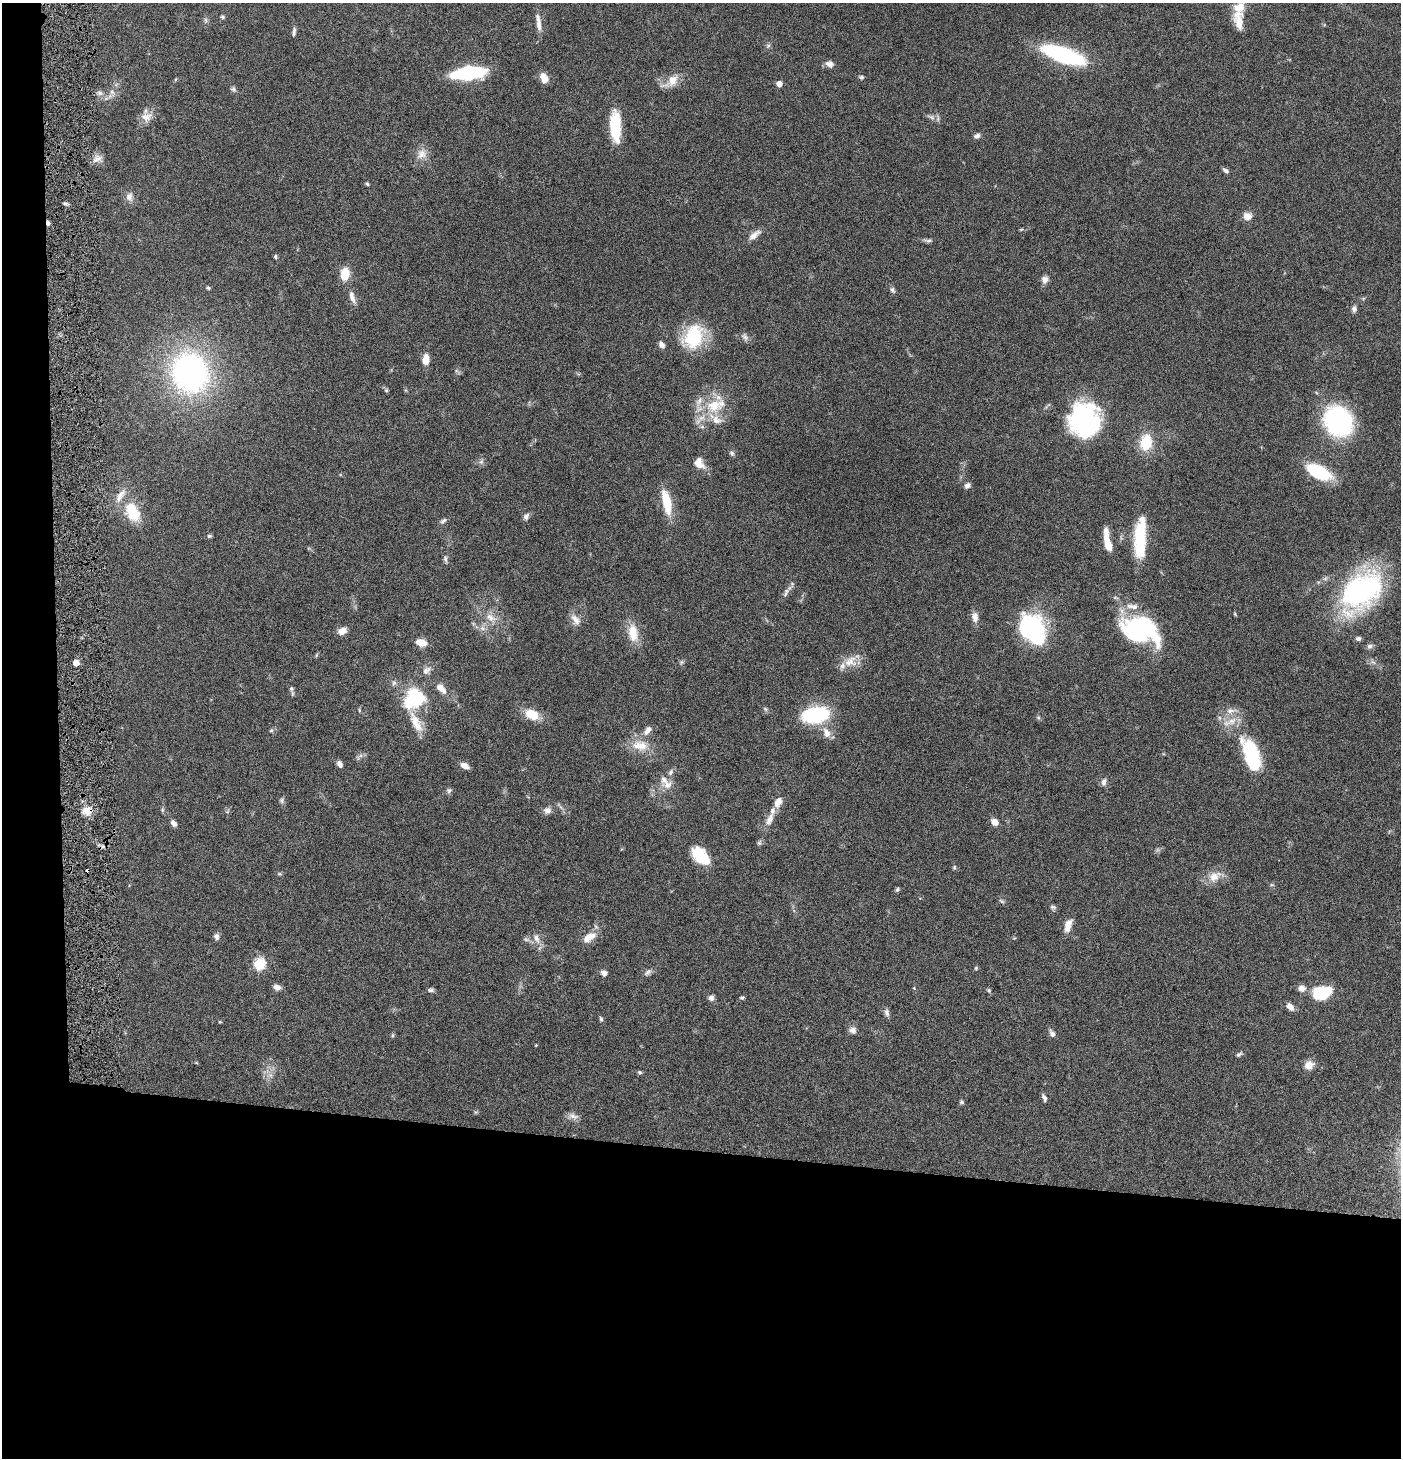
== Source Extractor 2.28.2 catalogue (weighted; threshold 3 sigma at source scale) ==
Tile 7 of 3 x 3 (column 1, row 3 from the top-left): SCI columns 147-1545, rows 1-1456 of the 4442 x 4371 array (HDU 1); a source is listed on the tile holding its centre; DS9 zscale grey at full resolution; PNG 1403 x 1460 px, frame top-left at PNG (2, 3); no overlay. Shown black and unused: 24% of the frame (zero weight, under 4 of 8 exposures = <1% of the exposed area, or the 3 px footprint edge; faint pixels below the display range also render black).
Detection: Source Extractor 2.28.2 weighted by HDU 2 'WHT'; one run over the whole footprint, this tile lists its part. Background 0.0678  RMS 0.0042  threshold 0.0172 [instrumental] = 3 sigma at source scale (4.09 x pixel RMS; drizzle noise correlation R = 1.36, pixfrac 0.8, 0.05/0.05 arcsec/px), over >= 5 px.
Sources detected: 170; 2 too faint to see at this stretch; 4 inside a brighter object's white glare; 1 cosmic-ray / hot-pixel residue — not listed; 13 inside a brighter listed object's ellipse — not listed separately; the other 150 listed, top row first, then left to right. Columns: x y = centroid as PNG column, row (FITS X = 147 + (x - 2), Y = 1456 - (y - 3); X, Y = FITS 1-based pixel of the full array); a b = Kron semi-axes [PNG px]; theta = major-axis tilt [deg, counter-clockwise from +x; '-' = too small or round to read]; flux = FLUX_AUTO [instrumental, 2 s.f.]
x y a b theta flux
222 17 6 5 - 0.56
206 20 7 4 -88 0.73
1239 21 28 12 -82 6.2
538 22 24 6 -83 2.9
294 32 12 4 84 1
768 46 6 6 - 0.76
1064 55 41 14 -19 45
830 64 8 7 - 2.3
468 73 22 9 6 46
861 77 6 5 - 0.73
544 78 11 8 -66 3.5
176 79 6 3 70 0.4
671 81 26 11 36 5.4
779 84 4 4 - 3.2
233 89 8 6 -32 0.88
112 92 12 7 -61 1.7
99 93 8 7 - 1.5
146 117 16 13 12 3.8
931 117 14 5 -21 1.5
615 127 35 11 -88 14
977 136 9 6 29 1.3
422 154 15 13 31 3.8
98 159 15 8 10 2.4
1225 170 9 5 -35 0.98
367 184 5 4 - 0.53
129 197 13 9 89 2.3
65 204 7 3 0 0.71
1247 216 11 9 0 2.9
48 223 6 4 -79 0.94
754 235 18 7 40 3
928 241 13 4 -7 1.1
276 257 5 4 - 0.71
345 274 15 10 84 6.2
1045 280 9 8 - 1.9
208 288 5 4 - 0.6
892 290 9 6 -59 1
352 297 18 7 -73 2.6
1354 309 9 6 81 1.3
693 336 25 19 59 24
745 337 12 8 -59 1.5
661 345 8 6 -58 1.6
426 360 10 6 85 4.9
190 373 31 27 -70 130
386 390 5 5 - 0.56
714 406 28 20 16 14
1338 421 22 19 -61 70
1085 423 38 23 42 36
702 427 6 5 - 0.84
1146 443 18 13 85 12
732 453 8 6 -51 0.84
481 462 8 6 88 1.1
699 463 16 11 -47 3.9
1319 472 25 12 -27 22
967 485 8 6 34 1.4
667 502 33 11 -78 9.8
132 512 23 14 -66 13
526 516 9 7 64 1.3
443 521 9 5 39 1
209 536 6 5 - 0.64
1140 536 45 13 88 20
1107 540 26 6 -78 7.9
445 559 11 5 -85 1
1361 590 37 23 41 100
786 593 15 6 62 1.7
1235 614 6 3 -72 0.41
975 617 14 9 -85 2.5
491 618 16 10 -32 4.3
576 619 17 9 -51 2.9
482 628 8 6 -2 1.5
1032 629 26 18 -61 58
1140 629 36 23 -19 60
342 631 9 7 21 3.1
633 633 23 12 -81 7.5
1358 638 7 5 -10 1
421 643 12 7 -13 4.2
1370 646 9 6 25 1.2
316 655 6 4 71 0.45
681 662 7 5 46 0.68
850 662 20 15 19 5.6
76 663 4 4 - 5.7
427 670 14 8 38 2.3
441 688 12 6 -48 4.1
291 689 7 6 - 0.84
413 700 29 18 5 17
765 709 7 5 -23 0.74
359 710 6 3 -73 0.44
1231 710 15 7 5 2.7
532 714 16 10 -24 8.1
815 715 26 15 10 31
1038 717 6 4 -1 0.6
1232 721 18 9 27 4.8
416 722 48 12 -65 8.8
271 730 5 5 - 0.56
648 730 14 7 48 2.6
827 733 16 10 -67 3.6
640 745 26 15 -8 7.6
1251 754 41 17 -70 28
340 764 8 5 -63 1.5
465 766 9 6 -28 2.7
671 772 9 7 59 1.3
1104 782 10 6 74 1.5
667 785 16 11 9 3.7
449 790 8 7 - 0.94
282 800 8 6 83 0.94
162 810 6 4 72 0.55
547 810 11 9 16 1.8
87 811 13 11 -3 4.3
769 819 21 9 65 3.6
995 822 8 7 - 2.8
173 823 8 5 -50 1.7
759 843 7 6 - 0.76
701 855 21 16 -49 11
954 867 6 4 89 0.52
279 874 7 4 -19 0.55
1214 876 19 13 30 5.2
1272 885 6 4 -17 0.5
897 889 6 4 50 0.67
1001 901 8 4 -27 0.7
1053 907 9 6 -14 0.91
1068 925 17 8 72 3.6
216 936 8 7 - 1.3
589 937 20 10 35 4.9
536 938 15 8 -69 2.9
259 964 6 6 - 34
976 968 5 4 - 0.46
648 972 12 6 41 1.3
604 973 7 6 - 1.9
277 987 10 7 -15 1.7
914 988 4 4 - 0.31
1302 988 10 9 - 2.3
431 990 8 5 -2 0.89
989 990 6 5 - 0.6
1322 993 20 12 18 16
711 998 6 6 - 1.9
742 998 5 4 - 0.63
1290 1007 9 6 -44 2.7
887 1013 10 6 -75 1.4
601 1019 7 4 -79 0.68
220 1022 5 3 - 0.33
853 1030 10 9 - 1.7
1052 1033 10 6 -59 1.4
392 1035 7 4 82 0.5
536 1045 4 3 - 0.32
1239 1054 9 5 31 0.89
1309 1065 12 10 28 3.4
639 1072 5 5 - 0.66
1044 1098 9 4 -66 1.3
961 1102 6 5 - 0.62
476 1112 6 4 16 0.47
573 1116 15 8 -11 2
Overlapping masked pixels (flux is a lower limit): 3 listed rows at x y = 48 223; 76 663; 87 811